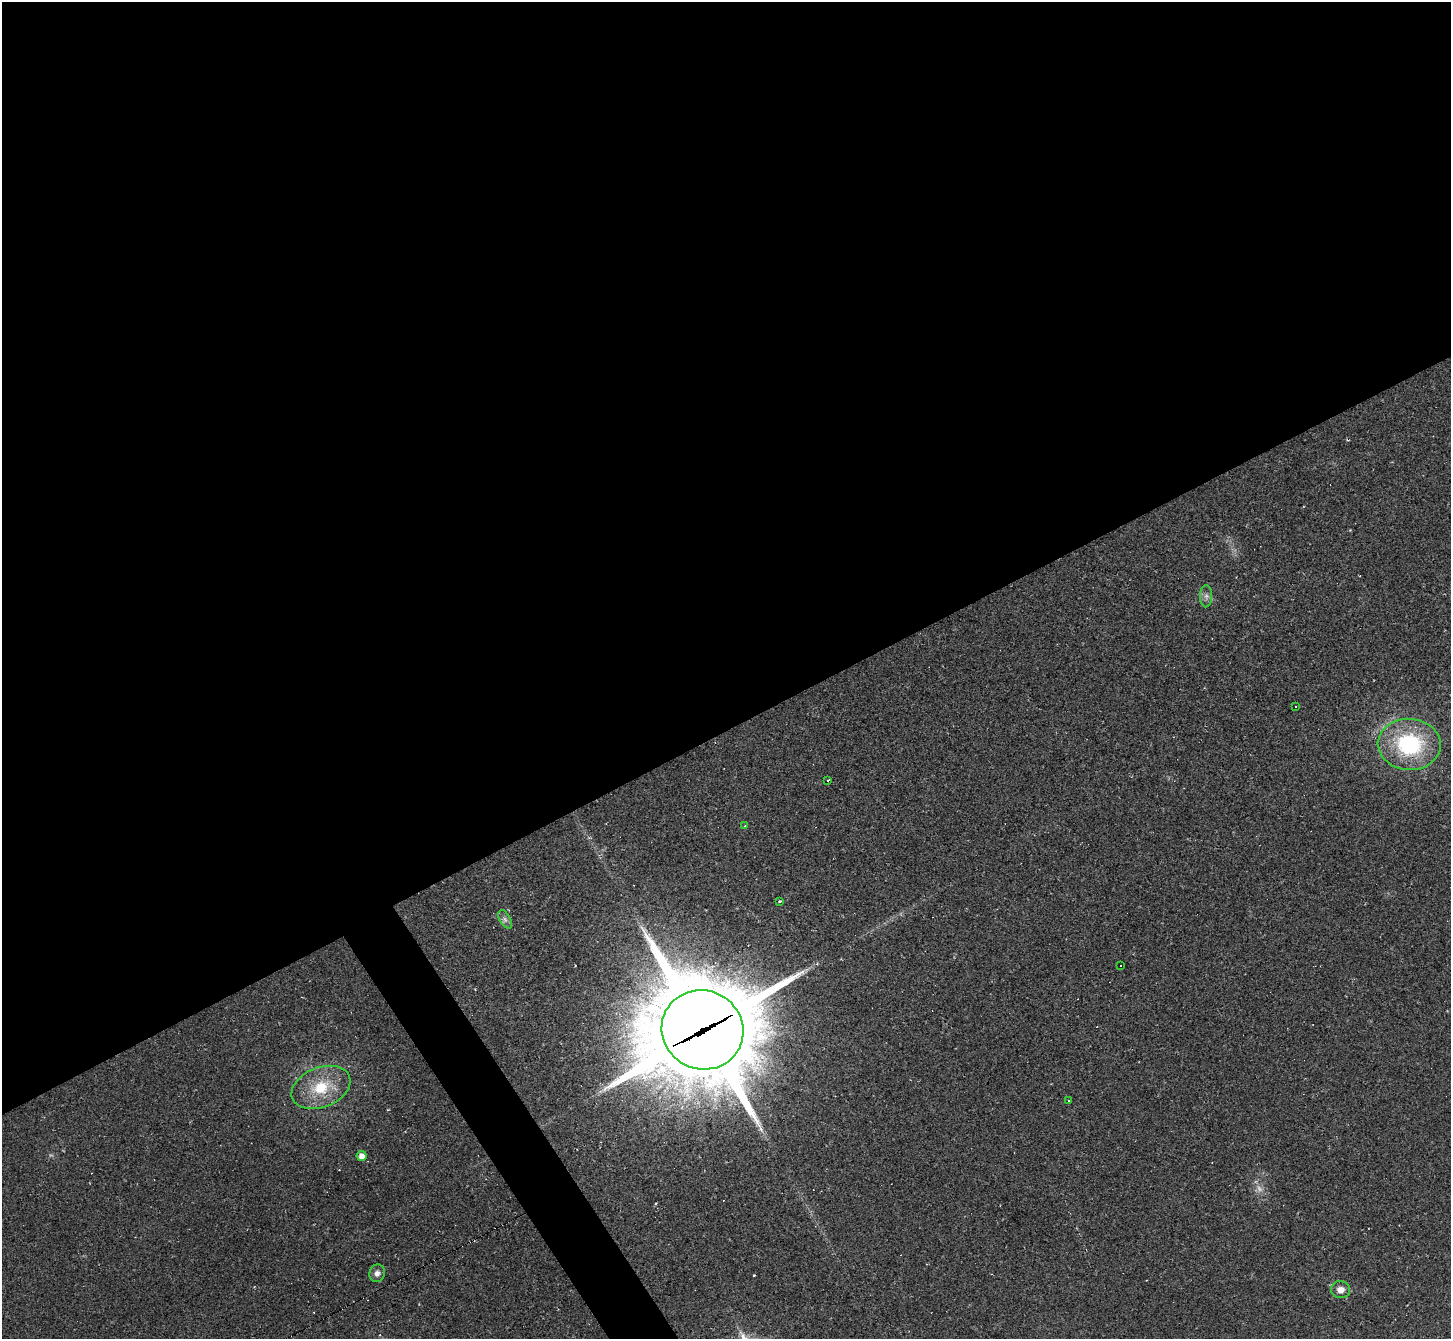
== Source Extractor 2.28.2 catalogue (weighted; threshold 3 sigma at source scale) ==
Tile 2 of 4 x 4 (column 2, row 1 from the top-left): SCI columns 1451-2899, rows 4165-5501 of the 5799 x 5790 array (HDU 1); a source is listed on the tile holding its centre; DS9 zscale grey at full resolution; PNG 1453 x 1341 px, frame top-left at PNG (2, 2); each listed source drawn as its Kron ellipse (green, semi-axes under 4 px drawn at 4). Shown black and unused: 56% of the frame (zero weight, under 2 of 3 exposures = <1% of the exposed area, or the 3 px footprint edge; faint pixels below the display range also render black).
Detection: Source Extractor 2.28.2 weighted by HDU 2 'WHT'; one run over the whole footprint, this tile lists its part. Background 0.0951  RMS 0.008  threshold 0.0359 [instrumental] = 3 sigma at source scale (4.5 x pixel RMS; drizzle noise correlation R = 1.50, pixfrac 1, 0.05/0.05 arcsec/px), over >= 5 px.
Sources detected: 23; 1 too faint to see at this stretch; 8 cosmic-ray / hot-pixel residue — neither listed nor drawn; the other 14 listed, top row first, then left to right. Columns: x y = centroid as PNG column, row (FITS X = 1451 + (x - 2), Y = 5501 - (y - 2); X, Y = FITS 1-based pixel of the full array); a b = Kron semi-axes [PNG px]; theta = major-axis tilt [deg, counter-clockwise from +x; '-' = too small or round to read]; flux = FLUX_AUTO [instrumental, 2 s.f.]
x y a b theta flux
1206 596 11 6 89 3.5
1295 707 3 3 - 14
1409 744 31 25 -4 86
828 780 3 2 - 0.72
745 826 4 4 - 1
779 901 3 3 - 1.2
505 919 10 5 -63 2.7
1120 966 3 2 - 1.2
702 1030 41 39 -27 17000
321 1087 30 20 22 34
1069 1101 3 2 - 0.72
362 1156 5 5 - 7.6
377 1273 9 7 73 3.9
1341 1290 9 8 - 6.4
Overlapping masked pixels (flux is a lower limit): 1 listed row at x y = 702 1030